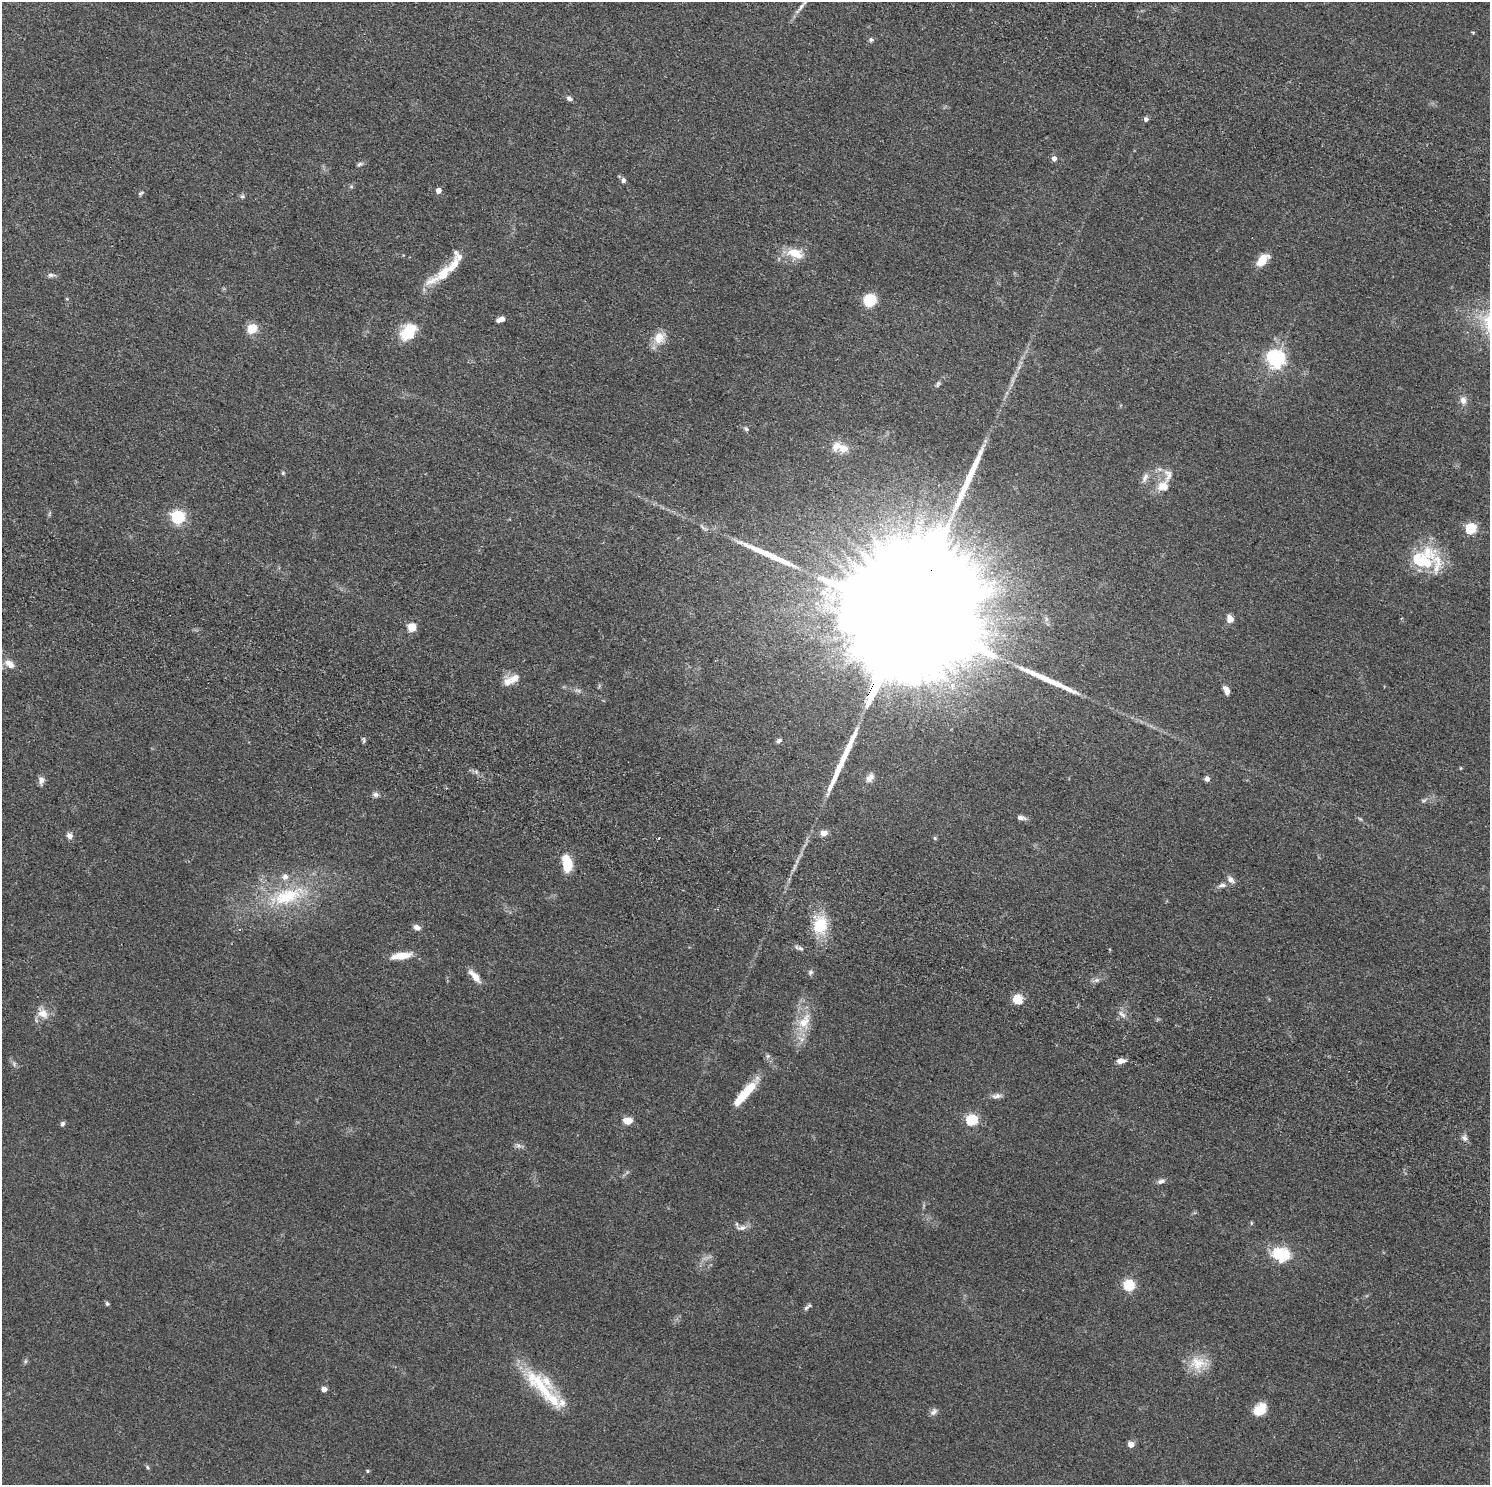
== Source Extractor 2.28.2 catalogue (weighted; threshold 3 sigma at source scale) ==
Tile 11 of 4 x 4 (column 3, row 3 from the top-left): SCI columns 3003-4490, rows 1827-3309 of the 6005 x 6486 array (HDU 1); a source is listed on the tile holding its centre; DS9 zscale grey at full resolution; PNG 1492 x 1487 px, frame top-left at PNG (2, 2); no overlay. Shown black and unused: <1% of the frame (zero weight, under 2 of 4 exposures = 3% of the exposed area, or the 3 px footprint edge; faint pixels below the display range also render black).
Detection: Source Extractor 2.28.2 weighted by HDU 2 'WHT'; one run over the whole footprint, this tile lists its part. Background 0.0343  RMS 0.0054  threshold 0.0242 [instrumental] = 3 sigma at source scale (4.5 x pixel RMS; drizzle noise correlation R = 1.50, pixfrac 1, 0.05/0.05 arcsec/px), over >= 5 px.
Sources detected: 115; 4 too faint to see at this stretch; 1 inside a brighter object's white glare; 4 long thin detections or spike segments (spike, bleed or trail) — not listed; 13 inside a brighter listed object's ellipse — not listed separately; the other 93 listed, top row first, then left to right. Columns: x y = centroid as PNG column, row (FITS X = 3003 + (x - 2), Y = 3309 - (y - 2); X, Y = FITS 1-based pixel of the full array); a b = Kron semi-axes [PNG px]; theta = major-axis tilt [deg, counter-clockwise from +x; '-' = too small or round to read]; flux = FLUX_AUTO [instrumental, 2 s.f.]
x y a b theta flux
801 6 16 6 54 2.5
1473 33 4 4 - 0.61
871 40 6 5 - 1.2
569 98 8 6 -33 1.6
1146 119 4 4 - 2.4
1054 158 5 5 - 2.7
360 164 10 5 25 1.2
623 180 7 6 - 1.4
351 186 6 5 - 0.74
438 190 5 4 - 3.6
141 193 9 5 27 0.89
242 196 7 6 - 1
795 253 24 14 -17 9.8
1262 260 18 10 47 7
444 273 28 14 50 10
51 275 12 5 0 1.6
870 300 12 11 - 15
501 319 7 4 19 4.6
252 329 5 5 - 28
408 332 23 16 49 14
659 338 19 14 56 7.1
1276 359 7 7 - 190
938 384 10 5 55 1.2
1463 400 11 9 -83 3.3
746 429 8 6 -45 1.1
843 448 12 10 -23 5.3
283 473 5 5 - 0.72
1145 477 15 7 62 2.7
1163 486 16 14 14 6.8
49 513 8 4 80 0.73
178 517 6 6 - 91
1471 529 5 5 - 44
1422 560 31 23 25 30
1230 619 10 8 -71 3.5
905 620 93 24 63 76000
412 627 5 5 - 18
9 664 15 9 -36 4.7
507 681 15 13 -85 4.8
1226 690 10 5 -63 3.2
364 740 7 4 -79 0.96
779 740 7 5 33 1.1
1461 768 5 3 - 0.4
476 772 6 6 - 1.1
870 778 14 8 57 2.8
1207 779 6 6 - 1.9
41 780 11 7 88 2.5
375 795 9 6 -13 1.6
1424 800 11 5 26 1.5
1021 818 11 6 -13 2.1
824 833 7 6 - 3.8
69 836 9 7 -53 2.4
659 838 3 3 - 2
935 838 6 5 - 0.64
567 864 18 10 -81 13
1230 879 11 7 -47 2.5
1222 885 13 7 18 2.3
287 896 65 24 16 43
820 925 23 17 90 18
417 927 9 6 -26 2.6
801 948 11 6 -18 1.5
401 956 25 8 9 8.1
810 972 7 6 - 1.3
475 976 17 7 -49 5.6
1096 980 7 6 - 1.4
1017 999 10 9 - 8
43 1013 18 12 -38 6.1
1122 1014 14 7 -41 2.6
804 1022 25 17 65 12
768 1056 7 6 - 1.1
1121 1061 12 6 7 2.6
14 1064 8 6 -71 1.3
745 1093 41 9 49 17
997 1096 15 6 6 2.3
972 1120 6 6 - 48
627 1121 10 7 4 5.3
62 1124 7 6 - 1.1
1464 1138 9 7 -67 2
519 1146 13 6 -15 1.7
1161 1181 10 6 19 2
742 1228 16 7 6 2.9
1280 1254 26 20 -12 17
1129 1286 6 5 - 48
107 1304 6 5 - 0.81
806 1308 8 6 58 1.3
25 1361 7 5 48 0.89
1198 1364 25 20 -19 11
542 1387 65 18 -47 28
324 1389 5 5 - 3.8
1262 1407 13 12 - 6.4
934 1412 11 7 49 1.9
1131 1444 5 4 - 6.4
147 1467 7 4 -50 0.8
367 1471 4 4 - 0.68
Overlapping masked pixels (flux is a lower limit): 1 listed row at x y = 905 620
Isophote crosses this tile's border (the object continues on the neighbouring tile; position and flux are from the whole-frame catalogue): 1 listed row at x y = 801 6